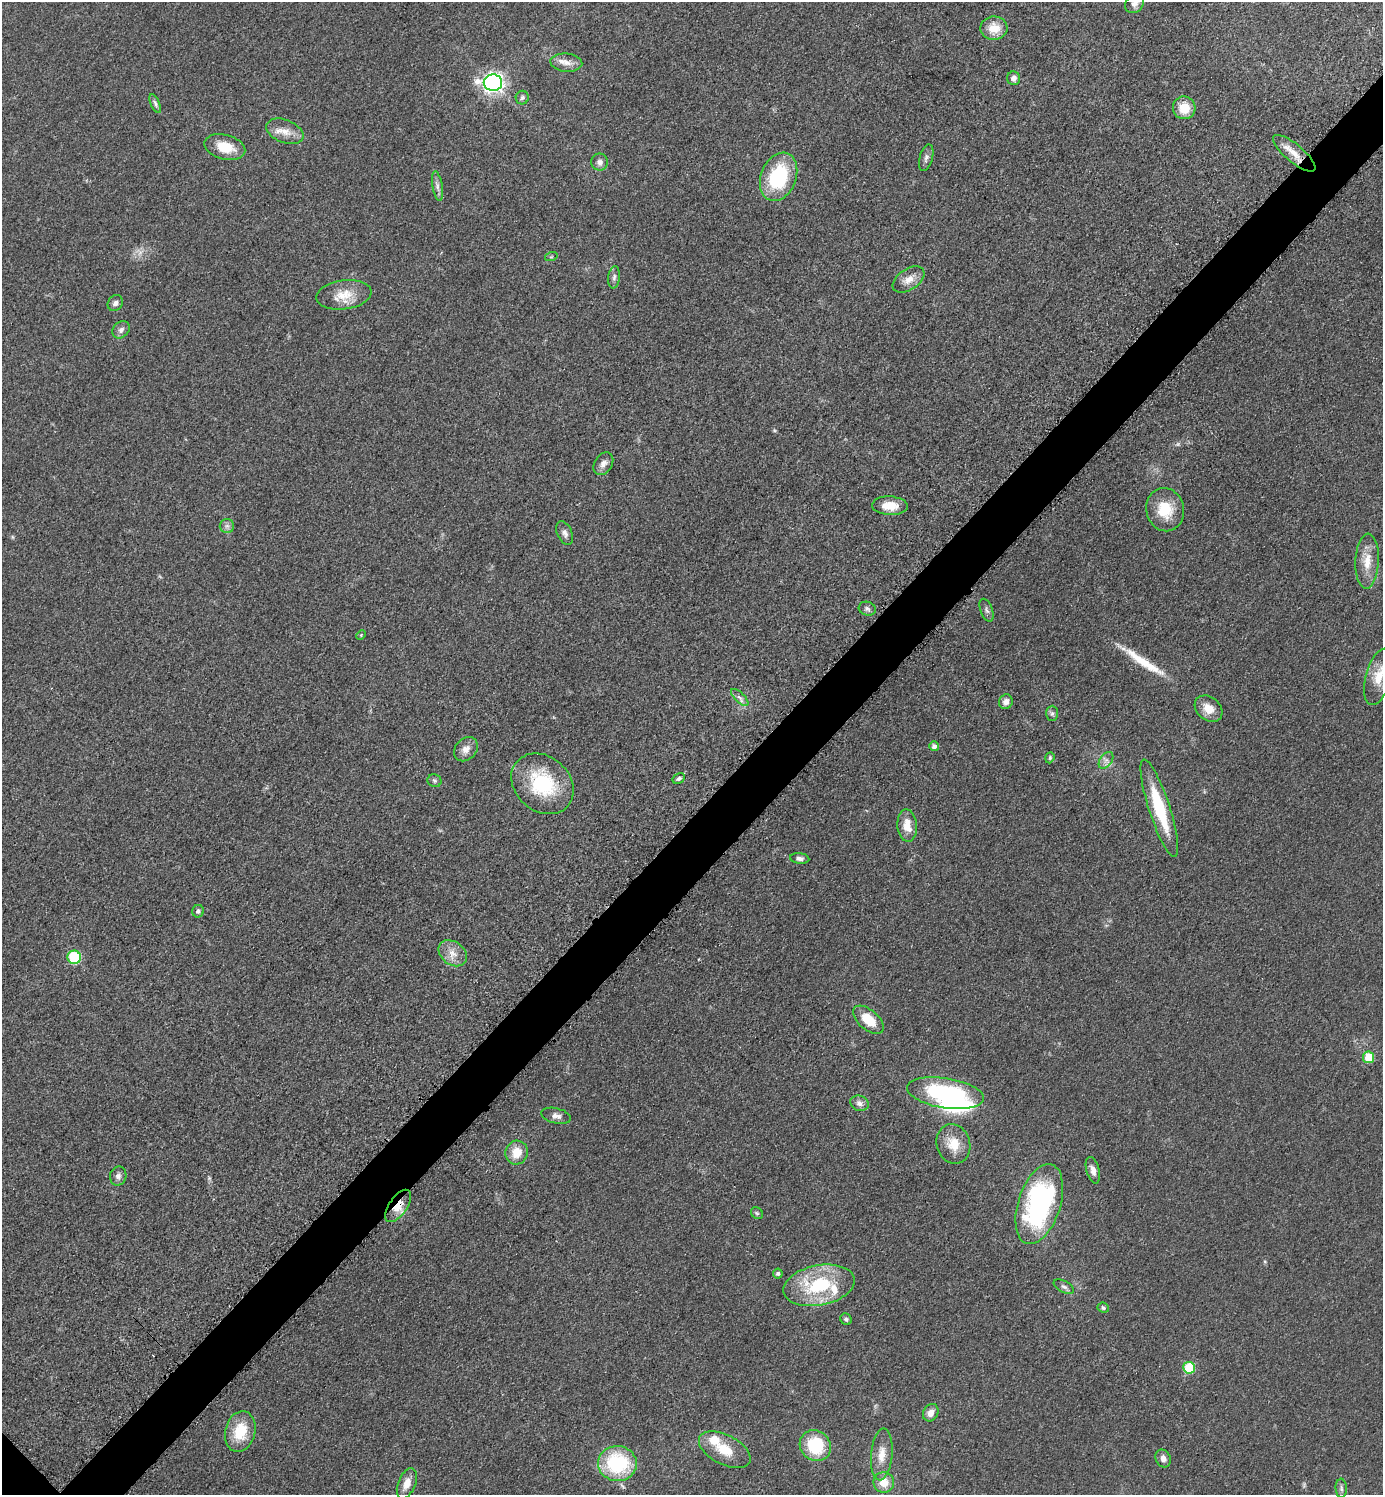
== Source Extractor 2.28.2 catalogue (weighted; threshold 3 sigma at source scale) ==
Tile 10 of 4 x 4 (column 2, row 3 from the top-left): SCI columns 1592-2972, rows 1513-3005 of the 6048 x 6047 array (HDU 1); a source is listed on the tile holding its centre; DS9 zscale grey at full resolution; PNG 1385 x 1497 px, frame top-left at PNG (2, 2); each listed source drawn as its Kron ellipse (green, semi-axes under 4 px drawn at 4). Shown black and unused: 4% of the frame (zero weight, under 3 of 5 exposures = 4% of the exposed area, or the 3 px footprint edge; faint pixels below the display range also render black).
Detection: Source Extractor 2.28.2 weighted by HDU 2 'WHT'; one run over the whole footprint, this tile lists its part. Background 0.0497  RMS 0.0054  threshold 0.0244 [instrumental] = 3 sigma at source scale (4.5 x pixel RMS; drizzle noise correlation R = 1.50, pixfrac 1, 0.05/0.05 arcsec/px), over >= 5 px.
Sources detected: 82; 1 too faint to see at this stretch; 1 inside a brighter object's white glare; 1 cosmic-ray / hot-pixel residue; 1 long thin detection or spike segment (spike, bleed or trail) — neither listed nor drawn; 2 inside a brighter listed object's ellipse — not listed separately; the other 76 listed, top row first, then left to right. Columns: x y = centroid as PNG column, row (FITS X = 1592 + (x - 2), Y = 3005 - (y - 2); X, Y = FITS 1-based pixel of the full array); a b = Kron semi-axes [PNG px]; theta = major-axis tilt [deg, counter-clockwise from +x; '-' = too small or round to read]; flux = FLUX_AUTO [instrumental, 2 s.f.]
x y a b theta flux
1134 4 10 8 47 2.7
994 28 13 11 1 9.5
566 63 16 9 -5 4.6
1014 78 7 6 - 2.5
493 83 9 8 - 240
522 98 7 6 - 1.3
155 103 10 4 -66 1.5
1184 108 11 11 - 11
285 131 19 11 -22 6.9
225 147 21 12 -15 12
1294 153 26 9 -40 8.2
926 158 14 6 74 2.2
600 162 8 8 - 2.7
779 177 25 17 68 41
437 186 15 5 -80 2.4
551 257 6 4 19 0.71
614 277 11 6 83 1.8
909 280 18 10 34 5.6
344 295 28 14 8 11
115 303 8 7 - 2.2
121 330 9 7 46 2.3
603 464 12 8 57 3.2
890 506 18 9 -2 8.7
1165 510 22 19 -75 15
227 526 7 7 - 1.8
565 533 12 7 -66 2.5
1367 561 27 11 87 10
867 609 8 6 -17 1.6
986 610 12 6 -68 1.8
361 635 5 3 - 0.5
1378 677 29 13 75 13
740 697 11 5 -45 2
1006 702 7 6 - 2.8
1208 709 15 11 -39 6.9
1052 713 7 6 - 1.5
934 746 5 4 - 2.3
466 749 13 10 46 4.2
1050 758 6 4 71 1
1106 760 9 6 54 2.2
679 778 6 5 - 1.3
434 781 7 6 - 1.3
542 784 34 27 -42 39
1159 808 51 10 -72 32
907 826 16 9 -85 8.2
800 858 9 5 -6 1.8
198 911 6 6 - 1.4
453 953 15 11 -37 6.1
74 957 7 6 - 38
868 1020 18 10 -41 14
1369 1057 5 5 - 17
945 1093 39 15 -9 68
860 1103 9 7 -21 2.6
556 1116 15 7 -13 3.1
953 1144 20 16 -73 11
517 1153 12 11 - 9.2
1093 1170 13 6 -74 3.4
118 1176 9 8 - 2.3
1039 1204 41 21 72 110
398 1206 18 9 55 8.4
757 1213 6 5 - 0.93
778 1273 5 5 - 1.2
819 1285 36 20 11 40
1064 1287 11 5 -28 1.7
1103 1308 6 4 -24 1
846 1319 6 5 - 1.2
1189 1368 6 6 - 22
931 1413 9 7 60 4.1
240 1431 20 15 75 18
815 1446 16 14 -42 28
725 1450 28 15 -27 14
882 1454 26 10 85 8.2
1163 1458 9 7 -67 2.9
617 1464 19 17 -6 45
884 1482 10 10 - 7.5
407 1483 16 8 68 6
1341 1488 9 5 -87 1.8
Overlapping masked pixels (flux is a lower limit): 1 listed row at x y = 398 1206
Isophote crosses this tile's border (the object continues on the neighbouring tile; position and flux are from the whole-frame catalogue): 2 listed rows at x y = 1134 4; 1378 677